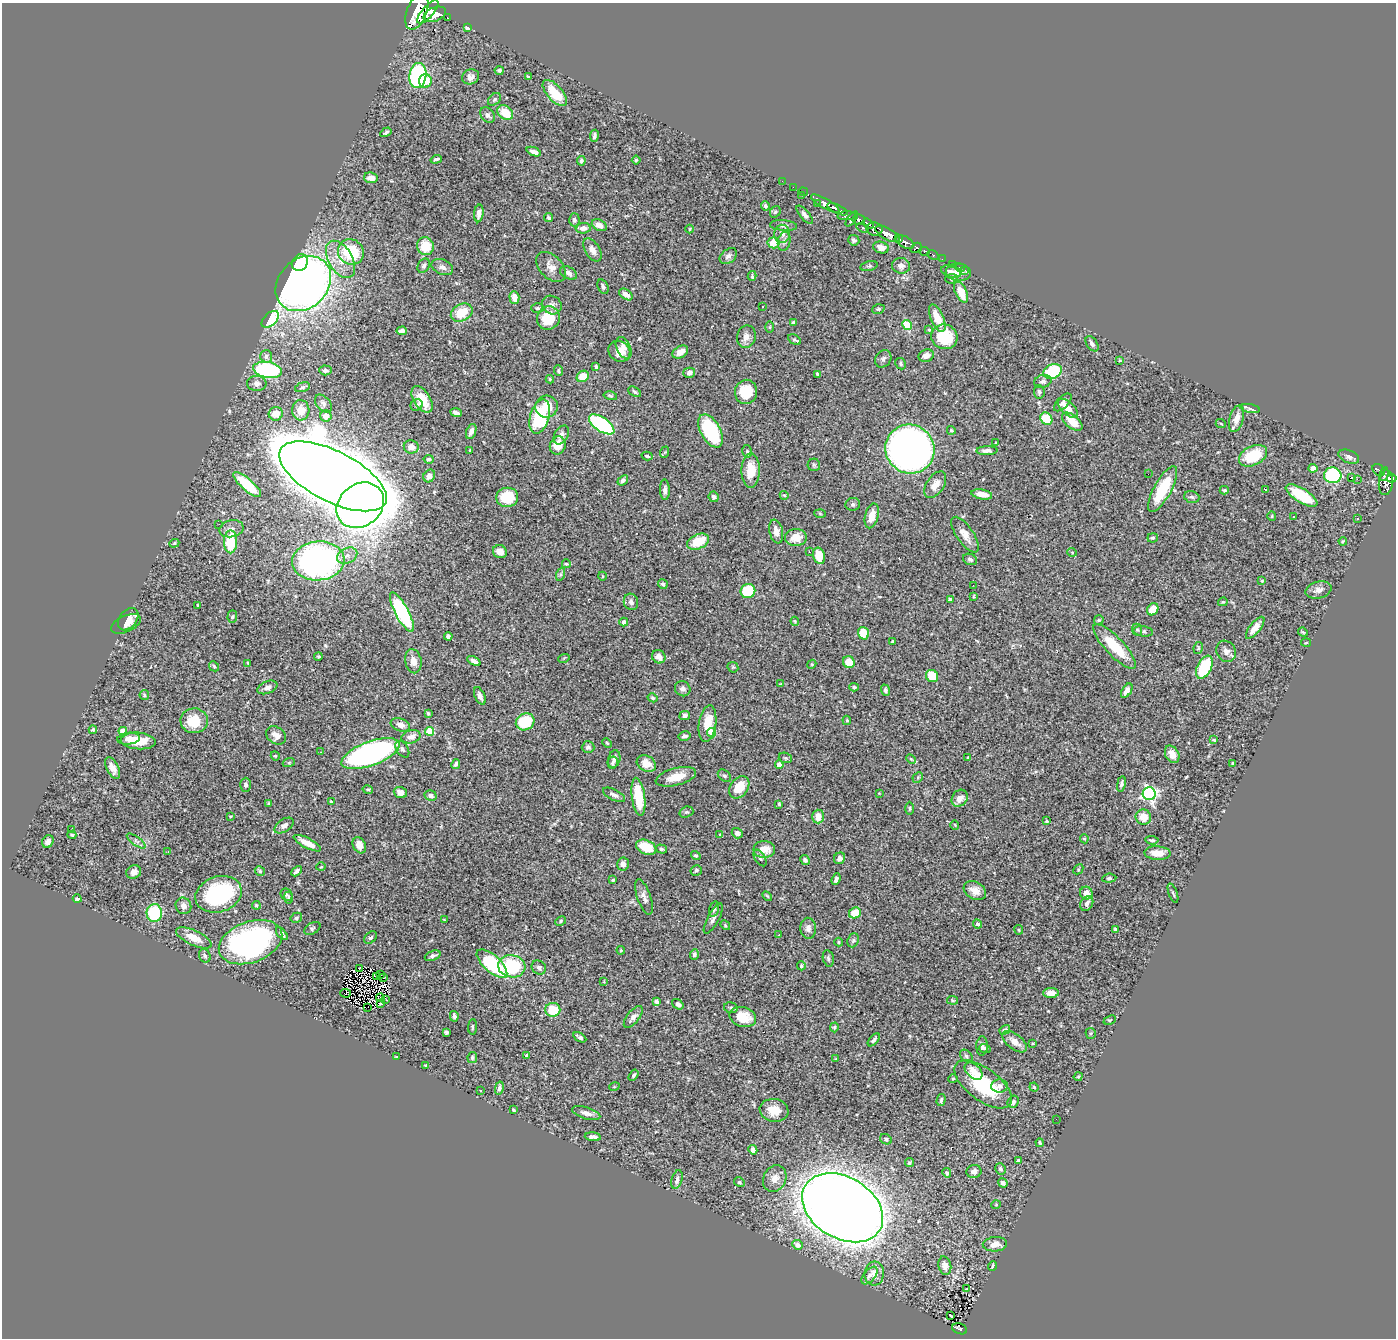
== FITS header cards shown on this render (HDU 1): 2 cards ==
NAXIS1  =                 1394
NAXIS2  =                 1336

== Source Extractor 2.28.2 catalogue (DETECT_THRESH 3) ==
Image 1394 x 1336 px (HDU 1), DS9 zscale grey, 1 PNG px = 1 image px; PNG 1398 x 1340 px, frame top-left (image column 1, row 1336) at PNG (2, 3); each listed source drawn as its Kron ellipse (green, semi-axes under 4 px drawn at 4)
Background 1.07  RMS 0.03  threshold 0.0911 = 3 sigma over >= 5 px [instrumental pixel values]
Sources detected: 467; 3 with non-positive FLUX_AUTO (blend fragments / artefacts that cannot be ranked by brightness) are neither listed nor drawn; the other 464 listed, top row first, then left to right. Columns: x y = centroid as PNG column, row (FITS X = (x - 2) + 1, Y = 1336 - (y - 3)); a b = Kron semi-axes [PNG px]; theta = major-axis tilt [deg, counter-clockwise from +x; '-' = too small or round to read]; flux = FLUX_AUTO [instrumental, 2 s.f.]
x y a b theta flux
417 11 19 10 69 5700
428 12 15 5 49 2700
435 14 12 7 20 2500
447 18 3 3 - 100
468 28 4 4 - 5.5
499 70 5 4 - 3.9
418 76 13 8 82 270
471 77 9 7 21 13
528 77 3 3 - 3
425 81 6 6 - 31
555 93 16 7 -49 52
494 99 7 5 41 4.1
505 113 8 6 -37 38
488 115 8 6 -55 5.9
386 132 6 3 31 3.7
594 136 6 4 81 5.5
534 152 7 4 -22 11
436 159 5 3 - 4
636 160 4 4 - 2.7
581 161 5 4 - 4
371 178 7 5 -10 16
782 181 2 2 - 9.8
793 187 2 2 - 11
803 192 4 2 - 23
801 195 2 2 - 58
817 203 2 2 - 11
825 204 16 5 -29 1600
765 206 4 4 - 4.1
837 209 11 4 -25 1500
775 212 6 5 - 3.3
479 213 9 4 84 8.7
805 215 11 4 -49 5.9
847 216 9 4 3 490
549 218 5 4 - 3.5
852 219 9 3 54 590
574 220 6 5 - 5.1
859 220 6 5 - 860
868 224 6 3 -38 450
599 225 8 5 -28 15
784 226 13 5 -4 6.7
583 228 7 5 4 12
863 228 6 3 -21 140
690 229 4 3 - 1.7
874 229 8 6 -7 1000
782 234 9 8 - 13
887 234 13 5 -29 3000
899 239 4 3 - 450
854 240 6 5 - 4.3
784 241 9 6 80 6.7
905 242 10 5 -28 1100
773 243 6 5 - 39
425 246 9 8 - 46
881 247 8 5 -20 15
916 248 6 4 36 240
592 250 13 7 -59 14
924 251 5 3 - 170
351 252 13 12 - 98
933 255 6 3 -28 80
728 256 10 6 37 7.5
341 259 20 12 -59 40
942 259 2 2 - 9.5
300 263 9 7 51 46
952 264 2 2 - 9.3
424 266 8 5 58 5.9
869 266 9 5 14 4.3
901 266 9 8 - 10
442 267 11 7 -23 10
551 267 18 11 -46 19
960 268 5 2 - 15
965 270 2 2 - 11
951 272 10 6 -18 11
958 272 12 8 -7 18
568 273 9 6 -30 8.8
752 276 5 2 - 2.5
952 279 6 4 3 2.8
303 284 30 24 44 1400
603 287 8 5 -64 4.7
961 292 11 5 -64 44
626 294 7 5 -34 13
514 298 6 5 - 19
552 305 10 9 - 9.8
763 306 3 3 - 3.3
537 308 6 4 -1 3.4
878 309 6 4 19 2.7
462 313 11 8 28 54
548 318 12 11 - 55
937 318 15 6 -66 35
270 319 10 6 43 140
793 322 3 3 - 2.8
907 325 5 4 - 87
770 327 5 3 - 2
929 330 4 4 - 2.4
402 331 5 4 - 8.5
746 337 11 9 77 15
944 337 13 12 - 82
794 340 7 4 -30 3.5
1092 344 8 5 -56 7.6
624 348 11 7 -64 14
619 351 11 10 - 23
680 352 8 5 32 15
266 356 6 6 - 6.2
926 356 8 6 17 9.6
883 359 9 7 54 6
1120 360 3 2 - 1.6
901 364 6 5 - 3.8
596 367 4 3 - 3.3
267 370 14 8 -11 270
325 370 6 5 - 5.7
559 371 5 4 - 2.8
1053 371 9 7 24 150
689 373 6 5 - 7.3
817 374 4 3 - 4
583 376 6 5 - 30
550 379 4 4 - 3.1
1043 381 9 6 16 8.1
257 383 9 7 -3 7.7
302 387 8 4 17 3.6
635 392 7 4 -33 3.5
746 392 12 11 - 56
1039 392 7 5 -84 4.9
610 396 7 3 -12 2.5
422 399 15 8 -58 39
1063 402 11 5 45 8.3
323 404 10 7 -49 6.4
417 405 6 5 - 5.7
547 407 11 11 - 32
1068 408 12 6 -42 19
1250 408 9 4 -10 6.4
301 410 10 8 -87 26
456 413 6 4 -18 7.9
276 414 7 6 - 26
326 416 5 5 - 15
540 416 18 9 74 170
1046 419 6 5 - 65
1236 419 14 7 73 22
1072 422 12 6 -39 29
602 424 14 7 -34 260
1221 424 5 3 - 2
951 430 4 4 - 2.7
711 431 18 10 -61 170
471 432 8 4 69 10
561 435 10 6 60 8.3
996 443 4 2 - 1.6
558 445 9 7 69 34
411 447 7 6 - 14
910 449 25 24 - 2000
470 450 4 3 - 2.8
747 451 6 5 - 3.5
987 451 10 4 2 8
665 452 6 4 70 2
647 456 5 3 - 3
1253 456 15 9 26 78
1349 457 11 6 -22 7.6
429 459 5 4 - 4.4
814 465 6 6 - 4
1313 468 4 4 - 27
1379 470 7 5 -42 130
751 471 17 9 89 43
1148 474 2 2 - 0.94
1384 474 7 3 77 200
1333 475 8 8 - 170
333 476 59 25 -27 17000
429 476 6 5 - 10
1351 478 3 2 - 5.3
1392 478 4 4 - 380
1357 479 2 2 - 350
623 480 6 4 40 5.6
1386 483 12 7 85 730
247 485 18 6 -41 85
935 485 15 8 57 18
1163 489 26 8 61 82
1265 489 3 2 - 2.3
665 490 10 5 -88 7.8
1224 490 4 3 - 2.2
982 494 10 5 -10 22
784 495 4 3 - 1.9
1302 495 18 7 -32 78
507 497 11 9 6 68
714 497 5 5 - 5.2
1192 497 8 5 -16 4.8
853 504 7 6 - 4.8
360 505 25 21 39 2200
820 513 6 4 -4 2.3
872 516 13 6 76 26
1272 516 5 3 - 1.8
1294 516 3 2 - 3
1357 519 3 2 - 2.7
219 524 2 2 - 2.6
232 529 12 8 11 10
776 532 12 6 -78 16
965 535 21 8 -56 20
796 538 10 8 -1 27
1153 538 5 4 - 3.8
1343 541 4 3 - 1.9
231 542 11 6 89 80
698 542 11 7 25 50
174 543 5 4 - 2.3
500 552 7 6 - 16
809 552 3 2 - 1.5
1072 552 5 3 - 1.7
347 556 11 7 27 12
819 556 8 6 -77 35
970 559 7 5 -25 4.8
318 561 26 19 6 750
566 564 4 3 - 2
561 574 6 4 72 3.9
602 576 4 3 - 1.5
1262 581 4 4 - 2.1
663 584 5 4 - 4.6
973 585 2 2 - 3
1319 590 13 8 15 12
748 591 7 7 - 91
974 596 3 2 - 1.5
950 600 4 3 - 7.2
631 602 8 7 - 7
1223 602 5 3 - 2.2
198 606 3 3 - 2.8
1153 609 6 5 - 28
402 612 22 6 -62 230
232 617 6 4 87 3
128 619 12 8 51 15
1099 620 5 4 - 2.4
795 621 4 3 - 1.9
624 622 4 4 - 6.2
126 624 16 8 24 13
1255 628 13 5 52 18
1137 630 6 5 - 3.5
1143 631 10 5 -6 4.5
1303 632 5 3 - 2.3
863 633 6 5 - 49
448 636 4 4 - 6.5
893 641 3 2 - 2.3
1306 643 5 3 - 1.7
1115 646 29 9 -47 68
1198 648 6 4 81 3.1
1226 651 11 9 -60 10
318 657 4 3 - 2.2
659 657 7 6 - 12
564 658 6 3 19 2
413 661 12 8 -79 16
474 661 7 4 -27 8
849 662 6 5 - 34
248 663 3 2 - 1.8
812 664 4 3 - 1.8
214 666 6 4 -46 2.9
733 667 6 5 - 2.6
1204 667 12 7 64 110
932 676 6 5 - 44
780 684 3 2 - 1.6
267 687 10 6 22 7.7
854 687 5 4 - 3.4
683 689 8 7 - 8.4
885 690 6 4 -72 4.6
1127 691 8 4 57 14
144 695 5 4 - 2.5
480 696 9 5 -65 9
653 698 5 4 - 3.3
428 713 3 3 - 2.9
685 716 5 4 - 5.6
847 720 5 4 - 2.6
194 721 14 12 -3 53
525 722 9 8 - 79
707 724 18 8 82 39
400 725 10 6 -20 13
93 730 4 3 - 3.5
123 731 4 4 - 42
429 731 4 4 - 65
712 733 4 4 - 71
276 735 11 8 -36 15
685 736 6 4 11 6.3
411 737 10 6 15 13
128 739 11 6 6 12
1214 740 3 3 - 2.6
138 741 17 8 -4 43
607 743 5 3 - 2.2
588 747 6 6 - 4.7
402 749 9 6 -58 6.3
320 752 2 2 - 1.5
370 754 30 12 20 630
1172 754 9 6 -61 16
275 756 5 4 - 2.7
785 758 7 5 -20 3.7
968 758 3 3 - 2.2
614 759 9 6 76 8.1
911 759 5 4 - 2.7
289 762 6 4 20 2.5
613 763 6 5 - 4.9
1233 763 3 3 - 3.3
456 764 5 3 - 3.9
646 764 10 7 -29 25
779 765 4 4 - 23
113 768 12 6 -63 14
724 776 7 5 -37 3.7
676 777 21 8 14 35
918 777 6 4 46 2.6
1121 784 8 4 80 4.7
246 785 7 5 88 5.6
739 787 12 8 52 42
368 790 5 3 - 2.7
400 792 6 5 - 11
879 793 3 3 - 1.3
1149 794 6 6 - 450
430 795 6 5 - 7.9
614 795 12 5 -27 8.7
638 797 19 6 -82 72
960 798 9 7 53 17
331 802 3 3 - 2.6
269 803 4 3 - 2.3
779 804 3 3 - 2.4
910 808 7 3 90 2.5
686 812 7 5 18 3.7
230 816 3 2 - 1.6
818 817 7 6 - 21
1143 817 8 7 - 27
1047 821 4 3 - 2
955 825 5 3 - 1.4
284 826 11 6 33 10
71 830 3 2 - 24
737 833 5 5 - 8
72 835 4 3 - 2.8
720 835 4 3 - 1.6
1084 839 5 4 - 2.9
1152 840 7 3 -6 3.7
48 841 6 5 - 10
136 841 11 4 -35 5.7
307 843 15 5 -27 27
359 845 8 6 -64 17
646 847 10 7 -25 53
661 849 6 4 -17 3.6
764 849 10 8 0 30
168 852 3 2 - 3.9
1157 853 13 7 -3 24
696 856 5 4 - 3.1
760 858 9 5 -58 4.9
839 858 6 5 - 12
805 860 5 4 - 4.5
623 864 6 6 - 10
321 867 5 3 - 1.6
1078 869 5 3 - 2.1
696 870 5 5 - 4
260 871 5 4 - 3.4
296 871 6 3 45 4.8
134 872 7 6 - 12
1109 878 7 4 5 4
836 879 6 3 68 5.5
613 880 3 3 - 2.2
975 890 12 8 -29 19
1086 893 6 6 - 15
1173 893 10 3 -69 3.3
219 894 23 18 18 190
286 895 6 5 - 4.9
767 896 6 3 -45 2.2
644 897 18 6 -71 12
288 898 6 4 -87 2.9
77 899 4 3 - 3.9
1087 903 8 6 60 8.2
256 905 4 4 - 3.2
183 906 8 7 - 10
714 909 8 5 75 4.2
154 913 9 7 87 120
855 913 6 5 - 32
296 918 6 5 - 3.4
713 918 17 5 62 8.9
444 920 3 2 - 1.9
561 921 5 4 - 3
978 924 5 4 - 7.3
725 925 5 4 - 2.3
312 928 9 5 30 4.2
808 928 10 8 -86 9.7
1019 930 5 4 - 2.2
1116 930 4 3 - 7.5
282 934 7 4 -50 6.9
779 935 3 2 - 3
194 938 19 7 -25 28
371 938 7 5 42 4.5
853 940 7 5 69 4.3
250 942 33 20 20 460
839 942 4 4 - 2.3
621 950 4 4 - 1.6
694 954 5 4 - 4.6
205 956 7 5 -63 5.1
433 956 8 4 21 6.3
828 958 8 5 -79 4.7
492 964 19 8 -42 160
512 966 14 11 -8 130
801 966 4 3 - 3.4
360 968 3 2 - 3.3
539 968 8 6 -42 5.3
381 975 2 2 - 3
377 977 3 2 - 2.2
384 977 3 3 - 0.18
604 981 4 4 - 1.7
345 993 5 2 - 2.6
1051 993 8 5 0 19
381 998 4 4 - 0.24
386 1000 3 2 - 6.6
952 1000 5 4 - 2.6
656 1001 4 4 - 4.8
381 1003 2 2 - 1.6
678 1004 6 4 -37 7
368 1007 2 2 - 24
731 1008 7 5 -12 4
553 1010 7 7 - 48
454 1016 5 4 - 6
633 1017 13 6 51 11
743 1017 13 10 -15 46
1110 1020 6 4 23 2.5
472 1027 8 3 86 2.6
834 1027 5 4 - 3
1005 1030 5 4 - 4.1
446 1032 4 3 - 3.4
1091 1033 5 5 - 3.2
580 1037 7 3 -32 4.7
874 1040 8 3 49 4.5
1014 1042 14 7 -38 16
1033 1044 4 2 - 1.4
982 1046 9 5 88 7.7
985 1048 5 4 - 5.1
526 1055 4 3 - 2.1
966 1056 7 5 -46 4.3
397 1057 3 2 - 1.6
472 1057 5 5 - 3.2
836 1059 3 3 - 1.7
425 1065 3 2 - 1.3
974 1071 10 6 -41 20
634 1075 6 4 57 3.6
1078 1076 5 4 - 2.2
953 1079 5 4 - 2.5
983 1084 34 16 -37 130
1000 1086 8 6 4 7.7
614 1087 5 3 - 1.6
1034 1087 5 4 - 2.2
499 1088 7 4 77 5.8
480 1091 3 3 - 11
941 1100 6 3 74 3.5
1013 1102 6 5 - 8.7
513 1110 4 2 - 2.8
774 1110 14 11 -10 35
586 1113 15 6 -17 12
1056 1119 2 2 - 4.2
593 1137 8 3 -5 6.4
886 1139 6 5 - 4
1040 1143 4 2 - 2.3
753 1150 5 4 - 10
1018 1160 3 3 - 3.9
909 1163 5 3 - 3.1
1001 1169 6 5 - 4.5
974 1172 7 6 - 7.9
947 1173 5 4 - 3.3
775 1178 14 11 64 18
677 1180 9 5 75 7.6
739 1182 5 4 - 3.2
1003 1183 5 4 - 6.7
996 1205 5 3 - 1.5
842 1208 44 30 -31 4900
995 1244 12 7 3 19
798 1245 5 4 - 16
945 1266 9 6 -78 12
993 1266 5 2 - 2.7
874 1274 12 10 85 17
869 1275 10 5 49 8.4
966 1289 4 3 - 0.79
951 1316 3 3 - 4.4
960 1329 8 5 -22 110
At the frame edge (FLAGS 8, measured only in part): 1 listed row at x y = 417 11
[3 non-positive-flux detections neither listed nor drawn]